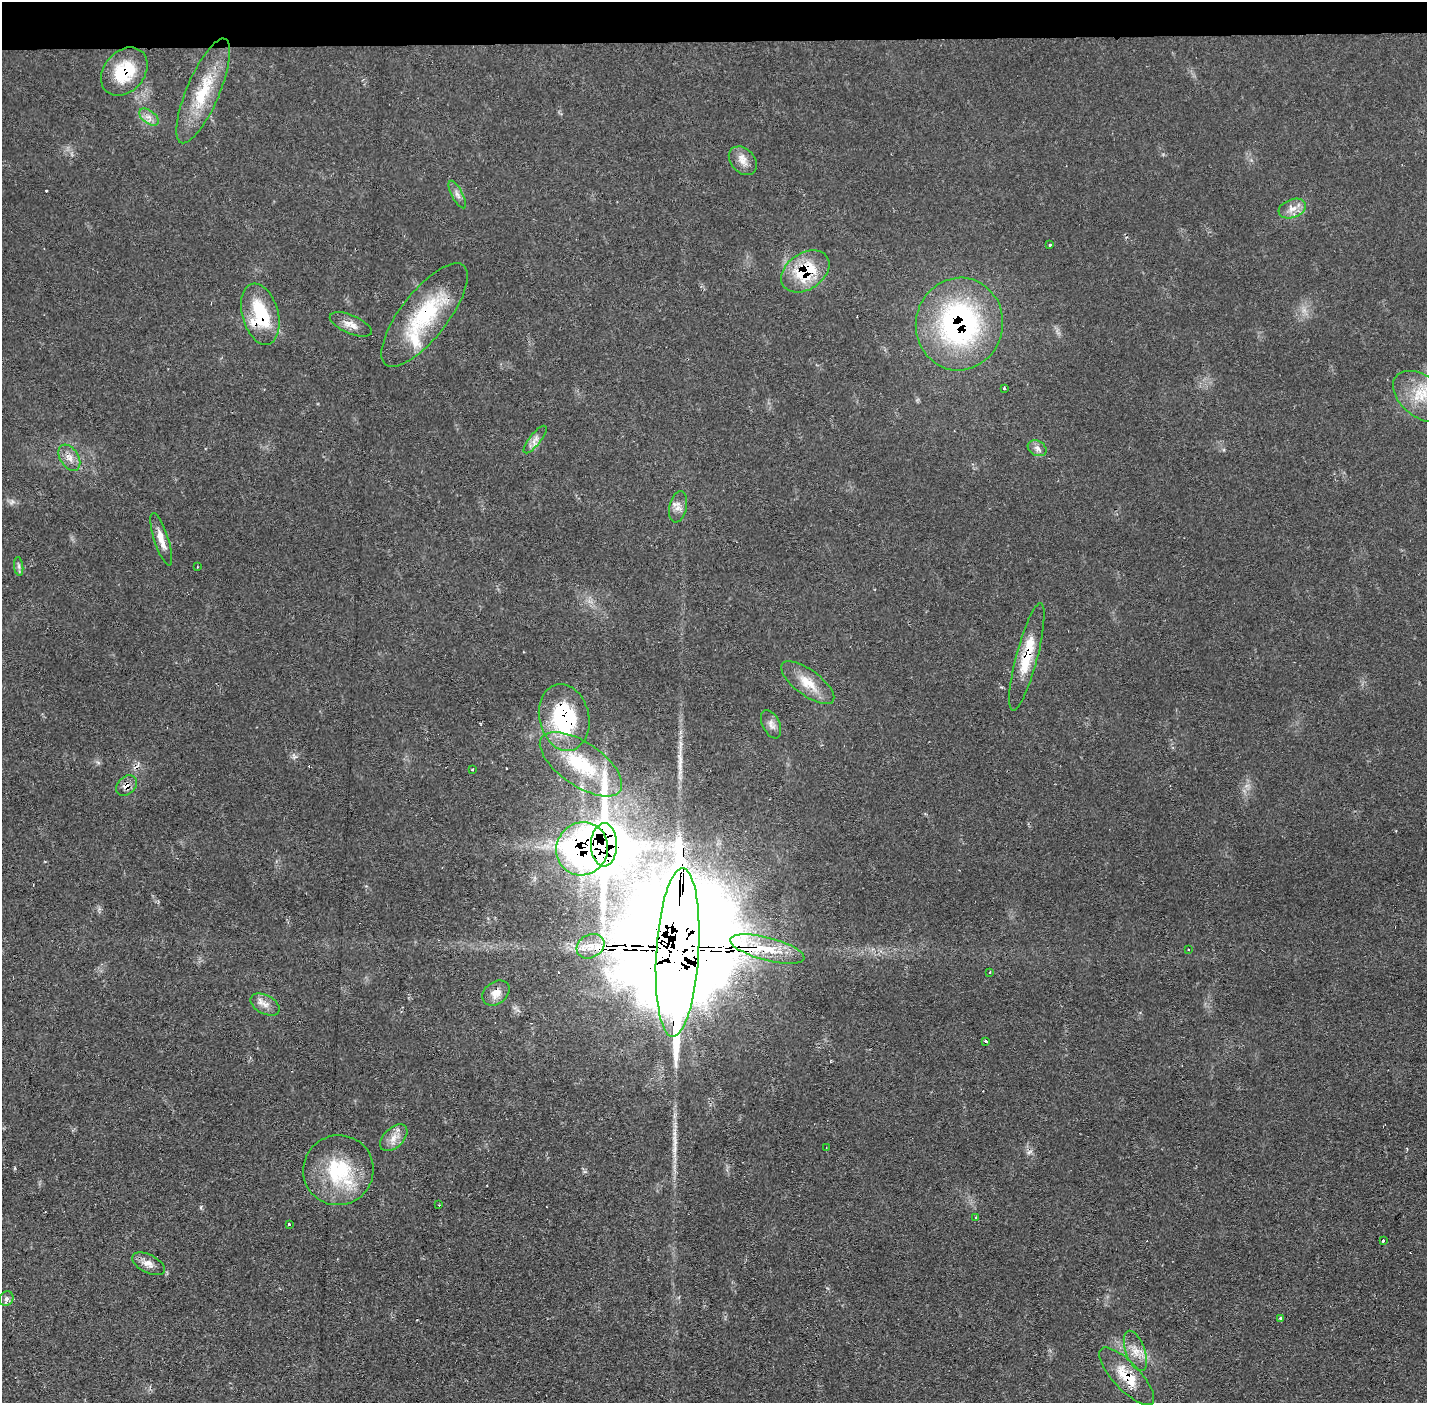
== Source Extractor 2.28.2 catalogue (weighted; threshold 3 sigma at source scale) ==
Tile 2 of 3 x 3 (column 2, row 1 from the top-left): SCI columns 1426-2850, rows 2852-4252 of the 4275 x 4309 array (HDU 1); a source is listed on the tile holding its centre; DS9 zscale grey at full resolution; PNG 1429 x 1405 px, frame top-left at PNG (2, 2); each listed source drawn as its Kron ellipse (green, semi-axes under 4 px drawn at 4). Shown black and unused: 3% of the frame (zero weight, under 2 of 3 exposures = <1% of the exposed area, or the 3 px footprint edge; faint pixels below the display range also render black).
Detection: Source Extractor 2.28.2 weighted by HDU 2 'WHT'; one run over the whole footprint, this tile lists its part. Background 0.0702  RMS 0.0062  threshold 0.0277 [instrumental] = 3 sigma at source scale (4.5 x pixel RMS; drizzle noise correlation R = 1.50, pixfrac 1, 0.05/0.05 arcsec/px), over >= 5 px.
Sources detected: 58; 6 cosmic-ray / hot-pixel residue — neither listed nor drawn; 2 inside a brighter listed object's ellipse — not listed separately; the other 50 listed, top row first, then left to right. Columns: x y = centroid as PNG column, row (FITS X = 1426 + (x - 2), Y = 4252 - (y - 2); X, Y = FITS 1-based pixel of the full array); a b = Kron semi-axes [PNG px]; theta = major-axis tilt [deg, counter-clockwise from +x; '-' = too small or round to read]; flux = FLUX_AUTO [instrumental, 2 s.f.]
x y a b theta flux
124 71 27 20 49 27
203 91 56 16 67 31
149 117 11 6 -38 3.5
743 161 16 12 -47 6.1
457 195 15 5 -62 3
1292 209 14 9 20 5.8
1050 244 3 3 - 2.9
805 271 26 18 34 35
260 314 31 18 -74 38
424 315 63 23 52 53
351 324 22 9 -23 5.9
959 324 46 43 78 140
1004 388 3 3 - 1
1421 397 32 20 -38 21
535 440 17 5 51 3.7
1037 448 10 7 -28 3
69 458 14 9 -57 5.2
678 507 16 8 78 4.5
161 539 27 7 -72 7.5
19 566 9 4 -82 1.7
197 567 2 2 - 0.6
1027 657 55 10 75 23
808 683 31 12 -37 14
564 717 34 25 -77 68
771 724 15 8 -65 3.7
581 764 47 21 -34 45
473 769 3 3 - 1.2
126 786 12 8 44 4.7
604 845 21 13 89 2300
582 849 27 26 - 170
590 946 14 11 29 7.1
767 949 38 11 -15 18
1189 949 3 3 - 1.2
678 953 84 21 86 39000
990 972 3 2 - 0.74
496 993 15 11 38 6.2
265 1004 16 9 -28 4.8
986 1041 3 3 - 4.1
394 1138 16 9 44 6.2
826 1148 3 2 - 0.43
338 1170 35 35 - 45
439 1205 2 2 - 0.41
976 1218 3 3 - 1.1
289 1225 3 3 - 2.6
1383 1241 3 3 - 2.9
148 1264 17 9 -26 5.3
6 1299 7 6 - 2.1
1281 1319 4 3 - 1.1
1135 1351 21 9 -69 7.7
1127 1376 37 13 -47 18
Overlapping masked pixels (flux is a lower limit): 14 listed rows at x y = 124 71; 805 271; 260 314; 424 315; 959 324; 1027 657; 564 717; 126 786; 604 845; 582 849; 590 946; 767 949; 678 953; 1127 1376
Isophote crosses this tile's border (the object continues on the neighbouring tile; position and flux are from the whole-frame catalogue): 1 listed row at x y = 1421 397